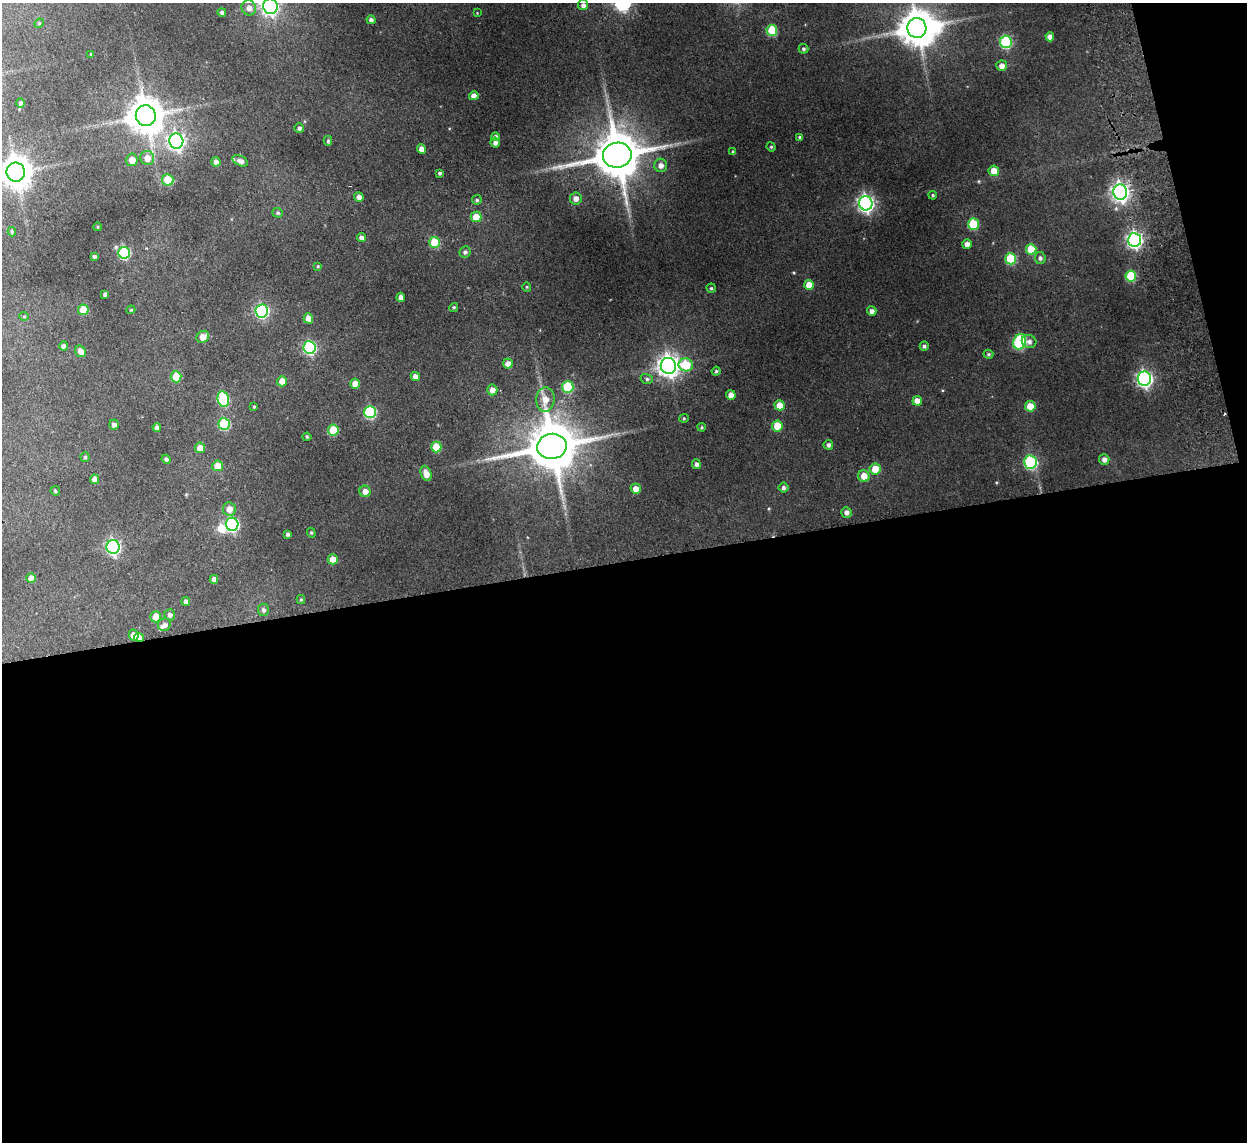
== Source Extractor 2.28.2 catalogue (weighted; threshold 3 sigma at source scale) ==
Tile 16 of 4 x 4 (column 4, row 4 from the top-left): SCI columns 3787-5031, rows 153-1292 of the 5083 x 4981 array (HDU 1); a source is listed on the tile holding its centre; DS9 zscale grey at full resolution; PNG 1249 x 1144 px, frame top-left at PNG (2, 3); each listed source drawn as its Kron ellipse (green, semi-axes under 4 px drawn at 4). Shown black and unused: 53% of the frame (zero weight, under 2 of 3 exposures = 3% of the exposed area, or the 3 px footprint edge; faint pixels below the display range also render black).
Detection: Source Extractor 2.28.2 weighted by HDU 2 'WHT'; one run over the whole footprint, this tile lists its part. Background 0.186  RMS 0.015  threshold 0.0658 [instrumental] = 3 sigma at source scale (4.5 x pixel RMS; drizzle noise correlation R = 1.50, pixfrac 1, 0.05/0.05 arcsec/px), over >= 5 px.
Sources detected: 146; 2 inside a brighter object's white glare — neither listed nor drawn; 2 inside a brighter listed object's ellipse — not listed separately; the other 142 listed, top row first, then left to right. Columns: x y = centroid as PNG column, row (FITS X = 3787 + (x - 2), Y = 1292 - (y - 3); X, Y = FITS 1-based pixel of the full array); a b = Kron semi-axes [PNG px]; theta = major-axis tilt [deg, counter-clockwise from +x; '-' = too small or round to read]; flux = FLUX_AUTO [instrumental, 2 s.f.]
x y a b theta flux
583 5 5 5 - 5
270 6 8 7 - 430
249 8 8 7 - 7.6
222 12 4 4 - 3.4
477 13 3 3 - 0.87
371 20 4 4 - 3.9
39 23 5 4 - 1.6
917 28 10 9 - 3400
772 30 5 5 - 54
1050 37 4 4 - 9.3
1006 42 6 6 - 120
803 49 5 4 - 2.7
91 54 3 3 - 1.1
1002 66 5 5 - 7.4
474 96 5 4 - 7.7
20 103 5 4 - 3.5
146 116 10 10 - 3200
299 128 5 5 - 4.2
495 137 4 4 - 5.3
800 137 3 3 - 2.2
176 141 7 7 - 450
328 141 5 4 - 2.5
495 142 5 4 - 5
771 147 5 4 - 1.9
422 149 4 4 - 11
733 152 4 3 - 1.8
617 155 14 12 10 6600
147 158 7 7 - 16
132 160 6 5 - 15
240 161 8 5 -26 6.4
216 162 5 4 - 6
661 165 6 6 - 7.9
994 171 5 5 - 20
16 172 9 9 - 2300
440 173 3 3 - 2.7
168 180 6 5 - 34
1120 192 7 7 - 600
933 195 4 3 - 1.8
359 197 5 4 - 7.2
576 198 6 6 - 8
477 200 5 4 - 2.6
866 203 7 6 - 460
278 213 5 4 - 2.2
476 217 5 5 - 22
973 224 5 5 - 59
97 227 4 3 - 1.1
12 232 5 4 - 2.5
361 237 4 4 - 5.3
1135 240 7 6 - 390
435 242 5 5 - 54
967 244 5 5 - 8.2
1031 249 5 5 - 40
465 252 6 5 - 3.5
124 253 6 6 - 120
94 256 4 4 - 3.1
1040 258 6 5 - 4
1011 259 5 5 - 71
318 266 4 3 - 1.4
1131 276 5 5 - 66
809 285 5 5 - 21
527 287 5 4 - 1.5
711 288 5 4 - 2.1
105 294 4 4 - 4.2
401 297 4 4 - 7.4
454 307 4 4 - 2.2
83 310 5 5 - 27
131 310 4 4 - 1.6
262 311 6 6 - 210
872 311 5 4 - 5.7
24 316 5 4 - 1.6
308 318 5 4 - 12
203 337 7 5 38 15
1020 342 8 6 69 150
1029 342 7 6 - 5.2
64 346 5 4 - 5.6
924 346 4 4 - 3.4
309 347 6 6 - 180
81 351 6 5 - 10
988 354 5 4 - 2.3
508 363 5 5 - 7.4
686 365 7 6 - 47
668 366 8 7 - 920
716 371 4 4 - 2.5
415 376 5 4 - 8.1
176 377 5 5 - 37
647 379 6 5 - 3.1
1144 379 7 6 - 420
282 381 5 5 - 14
355 384 5 5 - 15
568 387 6 5 - 80
492 390 5 5 - 8.7
731 395 5 4 - 11
223 399 8 5 -77 100
545 400 12 9 86 16
917 401 5 4 - 12
780 405 5 5 - 19
1030 406 5 5 - 27
254 407 4 4 - 1.7
370 412 6 6 - 130
684 418 5 4 - 1.8
114 424 5 4 - 5.5
224 424 6 5 - 93
777 426 5 5 - 27
157 427 4 4 - 5
702 427 4 3 - 1.7
333 430 5 5 - 42
307 437 4 4 - 1.6
828 445 5 4 - 3.8
552 446 15 12 9 7300
436 447 5 5 - 37
200 448 5 5 - 12
85 457 5 4 - 2.6
166 459 5 4 - 3.8
1104 459 5 5 - 6
1030 462 6 6 - 170
696 464 5 4 - 4.1
218 466 5 5 - 18
875 469 5 5 - 23
426 473 8 5 -69 12
864 476 6 5 - 16
95 479 5 4 - 8.6
783 488 5 5 - 3.6
636 489 5 5 - 11
55 491 5 4 - 2.2
365 491 6 5 - 8.9
229 509 7 6 - 12
846 512 5 5 - 5.5
232 524 7 6 - 200
311 533 5 4 - 2.1
288 534 4 3 - 3.2
113 547 7 6 - 300
333 559 5 5 - 16
31 578 5 4 - 14
214 579 4 4 - 6.3
301 599 4 4 - 1.6
186 601 4 4 - 4.4
263 610 6 5 - 3.4
170 615 5 5 - 4.9
156 617 5 5 - 19
164 625 6 6 - 6.2
134 635 5 5 - 13
139 638 5 4 - 14
Overlapping masked pixels (flux is a lower limit): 1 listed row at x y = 139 638
Isophote crosses this tile's border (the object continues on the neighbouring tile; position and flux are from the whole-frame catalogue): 3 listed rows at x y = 270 6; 917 28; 16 172